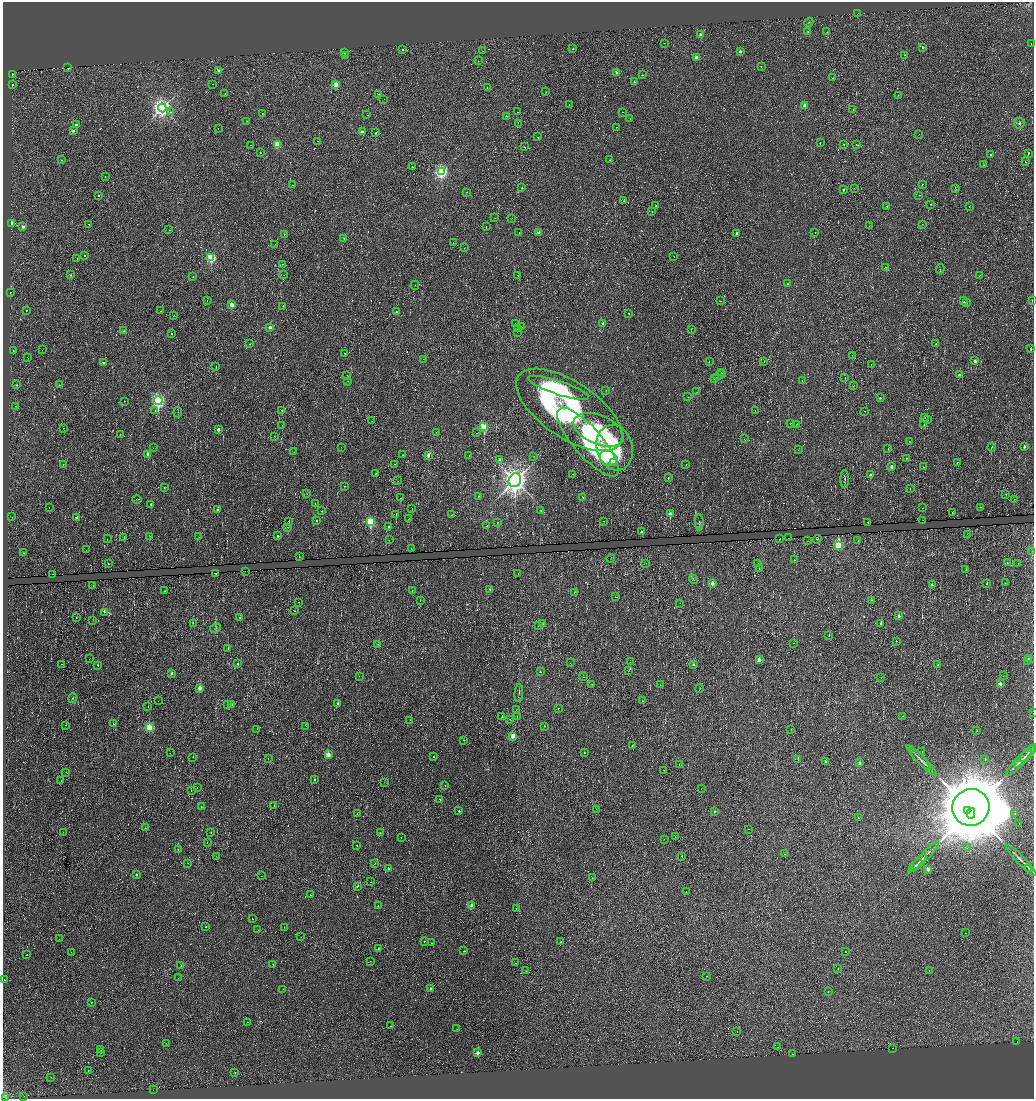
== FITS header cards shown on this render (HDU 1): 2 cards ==
NAXIS1  =                 2063
NAXIS2  =                 2193

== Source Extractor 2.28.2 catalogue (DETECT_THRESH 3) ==
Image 2063 x 2193 px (HDU 1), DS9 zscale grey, zoomed out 1/2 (1 PNG px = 2 x 2 image px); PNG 1036 x 1101 px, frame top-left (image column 2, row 2193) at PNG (3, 2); each listed source drawn as its Kron ellipse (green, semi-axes under 4 px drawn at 4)
Background 7.42e-04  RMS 0.019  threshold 0.0575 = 3 sigma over >= 5 px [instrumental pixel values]
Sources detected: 834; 241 cannot appear on this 1/2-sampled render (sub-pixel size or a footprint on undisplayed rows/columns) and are neither listed nor drawn; of the other 593, the 500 brightest by FLUX_AUTO listed and drawn (93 fainter detections omitted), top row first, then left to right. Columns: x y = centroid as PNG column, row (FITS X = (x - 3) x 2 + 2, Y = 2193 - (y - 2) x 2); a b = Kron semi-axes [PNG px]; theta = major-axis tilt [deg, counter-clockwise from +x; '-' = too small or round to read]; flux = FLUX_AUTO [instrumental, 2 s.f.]
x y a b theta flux
857 13 2 1 - 14
809 22 5 2 - 2.8
808 32 4 3 - 3.7
827 32 2 1 - 1.9
700 35 2 2 - 31
664 43 2 1 - 3.9
1031 43 2 1 - 11
923 47 2 2 - 9.8
402 49 2 2 - 5.3
573 49 2 2 - 3.2
483 51 2 2 - 1.5
740 51 2 2 - 18
344 53 2 1 - 1.8
904 55 2 1 - 5.8
346 56 2 1 - 12
696 57 2 2 - 29
478 61 2 2 - 2.3
761 67 2 2 - 2.8
68 68 2 1 - 14
219 71 2 2 - 47
616 72 2 2 - 17
12 74 2 1 - 5.4
642 75 2 2 - 2.3
833 78 2 2 - 2.9
634 82 2 2 - 5
212 84 2 2 - 2.3
336 84 2 2 - 67
12 85 2 2 - 46
487 87 2 1 - 2
546 92 2 2 - 3.2
225 94 2 1 - 1.7
379 94 2 1 - 14
898 95 2 1 - 2.2
384 99 2 1 - 1.6
569 105 2 1 - 4.9
805 105 2 2 - 43
162 108 4 4 - 1800
853 109 2 1 - 5.1
171 112 4 4 - 5.2
518 112 2 2 - 12
622 112 2 1 - 4.6
262 114 2 2 - 8.1
367 115 2 1 - 1.3
506 116 3 2 - 3.3
630 119 2 2 - 1.5
247 121 2 2 - 1.5
518 123 2 1 - 2
1019 123 5 5 - 8.6
76 125 2 2 - 18
617 127 2 1 - 4.2
218 129 2 1 - 5.2
73 131 2 2 - 10
362 132 2 2 - 27
376 133 2 1 - 12
919 134 2 1 - 5.2
538 137 2 2 - 5.6
318 141 2 1 - 1.7
820 143 2 2 - 14
277 144 3 3 - 75
843 144 2 2 - 3
856 144 3 2 - 2.4
250 145 2 1 - 17
525 147 2 2 - 3.4
260 153 2 2 - 3.4
1028 153 2 1 - 39
990 155 2 2 - 7.5
61 160 2 2 - 1.7
610 160 2 2 - 2.8
1025 162 2 1 - 18
984 165 2 2 - 2
412 167 2 2 - 8.5
441 172 4 4 - 620
105 176 2 2 - 2
922 184 2 2 - 7.5
292 185 3 2 - 3.3
522 188 2 2 - 4.7
854 188 2 2 - 1.6
955 188 3 1 - 9.7
844 190 2 2 - 11
467 192 2 1 - 2.4
98 195 2 2 - 8.1
919 195 2 1 - 6
624 201 3 2 - 3.6
931 204 2 2 - 2.4
656 206 4 2 - 5.4
887 206 2 2 - 18
969 206 2 1 - 6.3
652 211 2 2 - 23
495 218 2 2 - 1.4
512 218 3 2 - 1.3
12 223 2 2 - 66
89 224 2 2 - 27
922 224 2 1 - 1.4
869 226 2 1 - 1.3
23 227 2 2 - 22
486 227 2 2 - 1.7
169 230 2 1 - 1.3
519 232 2 1 - 23
539 232 3 2 - 30
737 233 2 2 - 14
815 233 2 1 - 53
284 235 3 2 - 6.5
344 238 2 2 - 3.5
453 243 2 1 - 1.4
275 244 2 2 - 1.6
464 248 2 1 - 1.4
84 255 2 2 - 4.7
674 256 2 1 - 2.5
211 258 3 3 - 300
77 259 2 2 - 14
282 264 2 1 - 4.4
885 267 4 2 - 2.4
940 269 5 1 - 2
71 275 4 3 - 4.8
284 275 2 1 - 2
518 276 2 1 - 9.3
979 276 2 1 - 4.3
193 277 2 2 - 3.4
787 284 2 2 - 5
415 285 5 1 - 1.4
10 292 2 2 - 26
1032 300 2 1 - 79
207 301 2 1 - 10
721 301 2 2 - 1.8
963 301 2 2 - 29
967 303 2 2 - 3.4
232 305 3 2 - 48
283 306 2 2 - 3.5
26 310 2 2 - 2.7
160 311 2 1 - 6.2
396 312 2 2 - 4.9
629 313 2 2 - 2.3
174 315 2 1 - 1.6
603 323 2 2 - 26
516 324 2 2 - 2.4
270 327 2 2 - 27
522 327 2 2 - 1.3
517 329 2 1 - 6.4
691 329 3 1 - 1.3
124 331 2 2 - 5.6
517 332 2 1 - 7.5
172 334 2 2 - 51
250 344 3 2 - 2.1
936 344 3 2 - 2.7
1031 348 2 2 - 6.2
13 350 2 2 - 3.7
42 350 2 1 - 3.9
345 353 2 1 - 49
852 355 3 2 - 1.6
28 358 2 1 - 2.6
423 359 2 2 - 1.7
764 361 2 1 - 3.4
975 361 2 2 - 23
709 362 4 2 - 1.7
104 363 2 2 - 12
871 364 2 1 - 6.5
216 367 4 1 - 1.5
722 373 2 2 - 2.1
347 375 2 2 - 1.8
720 375 6 2 19 2.7
959 375 3 2 - 11
845 378 2 1 - 1.3
714 379 3 2 - 2.6
348 381 3 2 - 1.6
802 381 3 2 - 1.6
16 385 2 2 - 4.1
59 385 2 1 - 1.9
853 386 3 2 - 1.6
559 388 32 7 -18 180
606 390 2 2 - 2
696 392 3 2 - 2.3
688 397 3 2 - 2
880 398 2 2 - 5.6
124 401 2 1 - 2.1
158 401 4 4 - 770
15 406 2 2 - 1.3
155 410 4 3 - 4.5
282 410 3 2 - 3.1
569 410 61 28 -34 1200
755 411 2 1 - 5
864 411 2 1 - 5.5
178 412 5 2 - 2.4
925 418 2 1 - 1.3
928 419 2 1 - 5.4
372 421 2 1 - 12
791 423 2 2 - 1.6
797 424 3 1 - 1.3
924 424 2 1 - 4.6
282 425 2 1 - 2.5
484 427 3 3 - 240
64 428 2 1 - 9
218 429 2 2 - 27
599 430 27 14 -23 370
436 432 2 2 - 1.4
477 433 2 1 - 5.8
120 434 2 1 - 3.4
274 436 2 2 - 2.4
744 439 2 2 - 1.3
909 441 4 2 - 1.9
588 442 43 14 -49 500
341 447 2 1 - 18
992 447 4 2 - 3.4
1024 447 2 2 - 7.5
153 448 2 1 - 2.5
615 448 23 18 -75 440
888 449 2 1 - 4.8
798 450 3 2 - 1.3
294 452 2 2 - 1.3
148 454 2 2 - 30
403 455 2 1 - 1.3
428 455 2 2 - 26
469 456 2 2 - 2.4
534 456 3 2 - 1.7
609 458 9 7 -23 130
906 458 2 2 - 3.5
500 459 2 2 - 18
614 462 2 2 - 16
957 462 2 2 - 5.3
63 464 2 2 - 1.6
395 464 2 1 - 3.9
686 465 2 1 - 3.4
891 467 2 2 - 21
923 467 3 2 - 1.3
376 473 3 2 - 1.9
573 474 2 1 - 2.5
870 475 2 2 - 26
668 478 2 2 - 4.2
845 479 9 2 -89 5.8
515 480 7 6 - 2900
398 481 2 2 - 3.8
344 486 2 2 - 2.4
164 487 2 2 - 5.8
910 488 2 2 - 1.4
307 494 3 2 - 1.8
1006 494 3 3 - 2.7
478 496 2 2 - 2.4
583 497 3 2 - 2.3
401 498 2 2 - 4.5
137 499 4 2 - 2.2
1014 499 4 2 - 2.4
315 503 2 2 - 2.5
151 504 2 2 - 6.7
980 507 2 2 - 1.8
49 508 2 1 - 3.2
922 508 2 1 - 3.8
217 509 2 2 - 10
412 509 2 1 - 2.1
322 511 2 2 - 2.6
541 511 2 2 - 6.1
952 513 3 1 - 3.2
396 514 4 1 - 1.5
670 514 3 2 - 47
451 515 2 1 - 1.8
12 517 2 1 - 2.1
77 517 2 2 - 15
409 519 4 2 - 1.6
923 520 2 1 - 32
289 521 2 1 - 2
316 521 2 2 - 6.7
603 521 2 2 - 9.1
370 522 3 3 - 280
498 522 4 1 - 1.7
699 522 8 3 -89 6.1
868 522 2 1 - 1.4
487 526 2 2 - 26
287 527 4 2 - 2.3
388 527 2 2 - 12
642 532 2 2 - 14
967 534 3 2 - 1.4
150 536 2 2 - 1.3
278 536 2 2 - 11
124 537 3 1 - 1.4
199 537 4 2 - 2.9
788 538 2 1 - 18
107 539 2 1 - 1.9
780 539 2 1 - 92
817 539 5 3 - 3.1
389 540 3 2 - 2
808 540 3 2 - 1.4
858 541 2 2 - 2
838 545 4 3 - 260
411 549 2 1 - 1.8
86 550 2 1 - 2.9
1032 552 3 2 - 1.5
24 553 2 2 - 2.8
299 557 2 1 - 1.3
611 558 4 2 - 2.1
794 560 2 2 - 2.7
108 563 2 2 - 3.9
646 563 2 1 - 4.1
758 563 2 1 - 3.4
1007 563 2 2 - 3.4
1018 563 2 1 - 6.1
759 568 2 2 - 1.5
966 569 3 2 - 1.3
245 571 2 1 - 25
518 573 2 1 - 43
52 574 2 2 - 100
216 574 2 2 - 5.1
694 579 5 1 - 2
712 583 3 2 - 28
1006 583 2 1 - 3.6
987 584 2 2 - 27
932 585 3 2 - 11
93 586 2 2 - 2.3
490 589 2 2 - 2.5
412 590 2 2 - 2.4
165 591 2 2 - 12
574 592 3 2 - 1.7
616 597 2 2 - 3.1
420 600 4 1 - 1.6
872 600 2 2 - 14
298 602 2 1 - 13
680 603 2 1 - 8.5
295 611 2 1 - 2.7
104 612 4 3 - 8.3
899 616 2 2 - 23
76 617 2 2 - 3.3
240 617 3 2 - 2.5
93 620 3 2 - 1.9
193 623 2 1 - 13
543 624 2 1 - 9.3
880 624 2 2 - 26
538 625 3 2 - 3.5
215 628 6 2 27 3
829 635 2 2 - 2.5
896 641 2 2 - 1.4
794 643 2 1 - 2.1
378 644 3 2 - 1.8
228 649 2 2 - 4.8
1028 658 3 3 - 3.6
89 659 2 1 - 7.3
759 660 2 2 - 41
1028 661 3 2 - 3.8
630 662 2 1 - 1.9
570 663 2 1 - 5.1
62 664 2 2 - 6.2
237 664 2 2 - 5.8
98 665 2 2 - 7.9
693 665 2 2 - 11
937 665 2 2 - 2.6
628 670 4 2 - 1.9
540 671 2 2 - 2.7
172 673 2 2 - 25
359 676 2 1 - 5.3
1003 676 3 2 - 1.3
584 677 2 2 - 4
881 678 2 1 - 2.2
592 684 2 1 - 1.3
1000 684 2 2 - 29
660 685 2 2 - 2.3
200 688 3 2 - 45
699 688 5 1 - 1.7
519 693 9 2 85 4.7
72 698 5 3 - 3.6
158 701 2 1 - 2.7
642 701 2 1 - 2.4
338 703 2 2 - 15
231 704 2 2 - 13
227 705 2 2 - 5.1
148 707 2 1 - 5.4
558 708 3 2 - 1.7
516 710 2 2 - 9.4
1033 713 2 1 - 12
502 716 2 2 - 2
903 716 2 2 - 1.6
517 717 2 1 - 2.4
510 719 3 2 - 3
410 720 2 1 - 5
113 723 2 1 - 7.8
66 725 2 1 - 6
305 726 2 2 - 1.7
544 726 2 1 - 2.8
149 728 3 3 - 130
257 729 2 2 - 1.8
791 730 3 2 - 1.4
977 730 4 2 - 2.1
513 736 2 2 - 71
464 740 2 2 - 4.6
632 746 2 2 - 2.6
922 752 2 1 - 8.3
170 753 2 1 - 3.2
584 753 2 2 - 4.2
1028 753 12 3 46 11
328 755 2 2 - 66
193 757 2 1 - 14
433 757 2 2 - 21
918 757 17 3 -46 14
1025 757 14 3 47 15
268 759 2 2 - 8.5
985 759 2 2 - 9
798 760 3 3 - 3.5
825 761 3 2 - 8.2
923 762 19 3 -45 15
859 763 2 2 - 17
1019 763 18 3 46 15
679 765 2 1 - 11
664 770 2 1 - 1.6
66 772 2 1 - 17
315 779 2 2 - 5.3
61 781 2 1 - 12
384 782 2 2 - 1.3
445 785 2 2 - 1.9
197 788 2 1 - 1.6
701 789 2 1 - 7.9
191 790 2 2 - 5.6
440 799 2 2 - 7.9
274 805 3 2 - 2.9
201 807 2 2 - 2.3
971 807 19 18 - 42000
596 809 4 2 - 2
967 810 3 2 - 6600
459 811 2 2 - 6.9
715 811 2 2 - 6
971 813 5 3 - 19000
1015 813 2 2 - 5.7
357 814 2 1 - 25
858 818 2 2 - 22
1019 824 2 1 - 2.3
145 828 2 2 - 2.8
748 829 2 1 - 2
63 833 3 2 - 1.5
211 833 2 1 - 4.5
380 833 2 2 - 3.4
675 837 2 1 - 4.7
401 838 2 1 - 8
664 839 2 1 - 1.5
207 842 2 1 - 1.6
357 845 2 1 - 8.6
967 848 3 2 - 4
178 850 2 1 - 4.5
785 854 2 1 - 3.4
682 856 2 1 - 23
216 857 3 2 - 1.6
924 857 21 3 45 17
1021 860 21 2 -46 15
919 862 9 3 48 6.7
188 863 2 1 - 2.8
375 864 2 1 - 18
916 865 8 3 40 7.2
389 869 2 2 - 24
928 869 2 2 - 45
1029 869 2 2 - 3.9
136 875 2 2 - 8.7
261 876 2 1 - 4.5
592 878 2 2 - 2.2
371 882 2 1 - 9.7
358 886 2 2 - 34
686 892 2 1 - 1.6
310 895 2 2 - 6.3
378 906 2 2 - 7.1
472 906 2 2 - 58
516 909 2 1 - 3.9
252 919 2 2 - 10
205 927 2 1 - 5.6
284 927 2 1 - 2.2
258 930 2 2 - 1.4
965 933 2 1 - 2.4
301 937 2 1 - 3
59 939 2 1 - 6.3
425 941 2 2 - 3.5
561 941 2 1 - 11
431 943 2 2 - 1.7
378 949 2 2 - 4.5
464 951 2 2 - 6.7
71 952 2 1 - 1.5
846 952 2 1 - 5.4
27 955 2 1 - 2.2
370 961 2 1 - 1.3
515 963 2 1 - 4.7
273 964 2 1 - 1.9
181 965 3 2 - 2.3
838 969 2 1 - 11
526 971 3 2 - 3
929 971 2 1 - 5
707 976 2 2 - 1.8
178 978 2 1 - 1.6
4 980 2 2 - 6.8
282 989 2 1 - 2.1
431 989 2 2 - 18
828 992 2 1 - 2
91 1003 2 1 - 2.2
247 1022 2 1 - 4.1
391 1026 2 2 - 1.8
457 1029 2 1 - 1.8
737 1031 2 1 - 4.6
1017 1042 2 2 - 21
166 1043 2 1 - 2.4
778 1047 2 1 - 3.9
893 1048 3 1 - 64
101 1050 2 2 - 1.6
100 1053 3 1 - 1.3
478 1053 2 2 - 42
792 1054 2 1 - 24
88 1071 2 1 - 1.8
235 1073 2 1 - 10
51 1077 2 1 - 1.4
153 1090 2 1 - 20
6 1097 3 2 - 39
24 1097 2 1 - 2.9
At the frame edge (FLAGS 8, measured only in part): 2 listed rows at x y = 1033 713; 6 1097
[93 fainter detections neither listed nor drawn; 241 sub-pixel or undisplayed-footprint detections neither listed nor drawn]